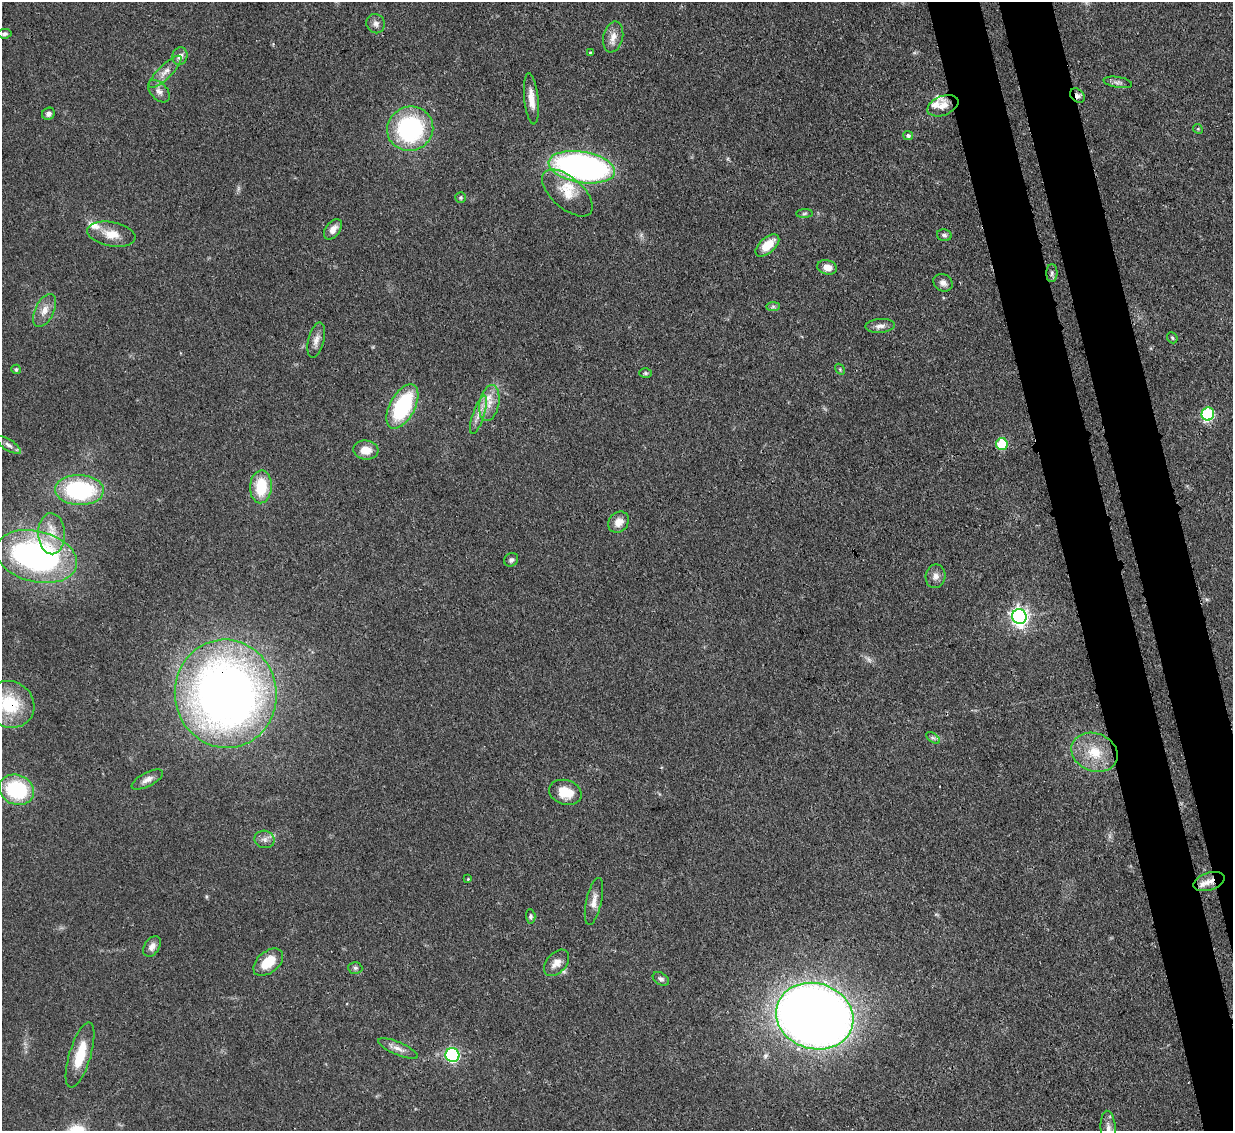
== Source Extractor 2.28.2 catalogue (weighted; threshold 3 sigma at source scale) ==
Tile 6 of 4 x 4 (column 2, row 2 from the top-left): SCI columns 1311-2541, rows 2470-3598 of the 5081 x 5061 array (HDU 1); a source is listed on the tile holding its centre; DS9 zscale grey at full resolution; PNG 1235 x 1133 px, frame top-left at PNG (2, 2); each listed source drawn as its Kron ellipse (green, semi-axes under 4 px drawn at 4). Shown black and unused: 7% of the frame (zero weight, under 3 of 4 exposures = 9% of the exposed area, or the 3 px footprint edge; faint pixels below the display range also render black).
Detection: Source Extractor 2.28.2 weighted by HDU 2 'WHT'; one run over the whole footprint, this tile lists its part. Background 0.0967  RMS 0.0047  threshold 0.021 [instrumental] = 3 sigma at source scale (4.5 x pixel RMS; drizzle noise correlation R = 1.50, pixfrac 1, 0.05/0.05 arcsec/px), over >= 5 px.
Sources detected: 77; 1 too faint to see at this stretch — neither listed nor drawn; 5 inside a brighter listed object's ellipse — not listed separately; the other 71 listed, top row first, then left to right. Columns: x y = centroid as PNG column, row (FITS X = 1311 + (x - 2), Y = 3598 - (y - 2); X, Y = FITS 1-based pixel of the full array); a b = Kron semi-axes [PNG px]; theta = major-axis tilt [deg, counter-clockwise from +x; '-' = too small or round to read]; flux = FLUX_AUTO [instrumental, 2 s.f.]
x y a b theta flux
376 24 10 9 - 2.2
5 34 7 5 7 1.1
613 37 15 10 77 4.1
590 53 4 3 - 0.45
180 56 9 7 67 2.6
165 72 22 7 44 4.2
1118 82 14 5 -9 1.7
159 91 13 8 -47 2.8
1077 96 8 6 -47 1.8
531 99 26 7 -84 5.8
943 106 16 9 22 4.7
48 114 6 6 - 1.7
410 129 23 22 - 64
1198 129 5 4 - 0.56
908 135 5 4 - 1
582 167 33 15 -9 160
567 193 30 15 -42 11
461 197 5 5 - 0.71
804 213 8 4 1 0.88
333 229 11 7 53 3.5
111 234 24 12 -10 7.6
944 235 7 5 -15 1.2
767 245 14 7 42 8.9
827 267 10 7 -15 4.3
1052 273 9 5 89 1.3
943 283 10 8 -31 2.3
773 307 7 4 1 0.92
45 310 18 9 63 4.6
880 326 15 7 4 2.6
1172 338 6 5 - 0.67
316 340 18 8 75 3.4
16 369 5 4 - 0.89
840 369 6 4 -57 0.6
645 373 6 4 0 0.73
489 403 18 10 79 6.4
402 406 24 12 62 44
1208 414 6 6 - 47
478 415 20 5 72 4.1
1002 444 6 6 - 21
9 445 14 5 -33 1.9
366 450 12 9 -6 5.7
261 487 16 11 87 17
79 490 24 15 -2 53
619 522 11 9 46 4.5
52 534 20 13 -88 8.6
36 556 41 25 -14 130
511 560 7 6 - 1.3
935 576 12 10 78 2.9
1019 617 7 7 - 190
226 694 54 51 -81 390
10 704 25 23 -25 23
933 738 8 4 -36 1
1094 752 24 19 -21 14
147 780 17 7 28 3
16 790 18 15 -21 37
565 792 16 12 -16 10
265 839 10 8 -12 2.4
468 879 4 4 - 0.45
1209 882 16 8 18 4.2
594 901 24 7 78 4.2
531 916 7 4 -86 0.96
152 946 11 7 58 2.7
268 962 17 10 40 11
556 963 15 10 49 4.2
355 968 7 6 - 0.97
661 979 9 6 -33 1.4
815 1016 39 33 -17 670
398 1049 21 6 -23 3.5
80 1055 34 10 73 14
452 1055 7 7 - 65
1108 1128 17 7 -86 3.4
Overlapping masked pixels (flux is a lower limit): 4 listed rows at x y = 1077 96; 226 694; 10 704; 1209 882
Isophote crosses this tile's border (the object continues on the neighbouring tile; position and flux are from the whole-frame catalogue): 2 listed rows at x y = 10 704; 1108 1128